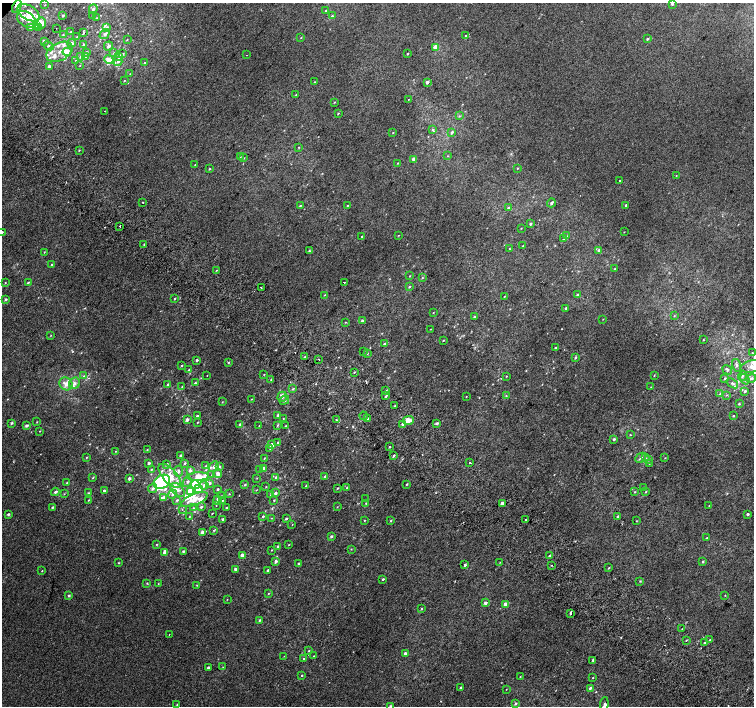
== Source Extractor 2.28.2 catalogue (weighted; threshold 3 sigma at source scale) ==
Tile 6 of 4 x 4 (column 2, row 2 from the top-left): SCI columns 1537-3039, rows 3080-4486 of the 6074 x 6091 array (HDU 1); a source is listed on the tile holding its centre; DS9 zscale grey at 2 x 2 block average (1 PNG px = mean of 2 x 2 image px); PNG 756 x 708 px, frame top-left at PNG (2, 3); each listed source drawn as its Kron ellipse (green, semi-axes under 4 px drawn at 4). Shown black and unused: <1% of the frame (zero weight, under 2 of 3 exposures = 2% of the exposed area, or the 3 px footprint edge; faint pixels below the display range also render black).
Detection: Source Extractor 2.28.2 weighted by HDU 2 'WHT'; one run over the whole footprint, this tile lists its part. Background 0.0071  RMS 0.0071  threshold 0.032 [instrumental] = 3 sigma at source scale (4.5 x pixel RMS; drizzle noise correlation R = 1.50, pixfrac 1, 0.0396/0.0396 arcsec/px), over >= 5 px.
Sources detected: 396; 1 too faint to see at this stretch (2 x 2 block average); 2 inside a brighter object's white glare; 6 cosmic-ray / hot-pixel residue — neither listed nor drawn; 1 coinciding with a brighter row at this scale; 38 inside a brighter listed object's ellipse — not listed separately; the other 348 listed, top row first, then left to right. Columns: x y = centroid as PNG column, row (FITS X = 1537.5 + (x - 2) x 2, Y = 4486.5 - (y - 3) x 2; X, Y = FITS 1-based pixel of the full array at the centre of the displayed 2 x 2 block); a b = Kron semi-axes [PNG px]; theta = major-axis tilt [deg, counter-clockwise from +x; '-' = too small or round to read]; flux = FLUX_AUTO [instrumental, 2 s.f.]
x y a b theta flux
672 4 2 2 - 3.1
45 5 3 2 - 0.58
17 6 7 3 64 11
93 9 4 3 - 3.6
326 10 2 2 - 1.2
29 13 12 7 -31 21
63 15 2 2 - 2.1
92 15 2 2 - 0.84
332 16 4 3 - 1.7
96 18 2 2 - 0.73
26 19 10 7 -36 10
42 23 5 4 - 7.3
36 25 4 2 - 1.4
38 27 3 2 - 1.4
107 27 4 3 - 2.1
31 28 3 3 - 3.9
56 28 2 2 - 0.47
71 32 2 2 - 1.2
84 33 3 2 - 1.2
104 34 5 3 - 4
63 35 3 2 - 1
466 36 3 2 - 3.9
77 37 3 2 - 1.2
301 38 3 2 - 0.91
127 39 3 2 - 0.75
647 39 2 2 - 2.4
44 41 2 2 - 5.9
72 43 4 4 - 3.1
84 45 3 2 - 4.5
48 46 6 4 -25 3.5
108 46 5 3 - 4
436 47 3 3 - 24
59 52 14 8 27 19
67 52 4 4 - 21
86 52 4 3 - 1.9
114 53 3 2 - 1
123 54 3 3 - 1.6
408 54 2 2 - 1.8
246 55 2 2 - 1.6
119 56 3 3 - 9.4
81 57 4 3 - 2.5
85 57 3 3 - 1.7
76 60 3 2 - 1
109 60 5 4 - 15
118 61 5 4 - 4.1
144 63 3 2 - 1.9
80 65 2 2 - 0.78
49 66 2 2 - 6.7
130 74 3 2 - 1.1
124 81 3 2 - 0.84
315 82 2 2 - 0.6
427 82 2 2 - 5.8
296 95 3 2 - 1.2
408 99 2 2 - 0.56
334 102 3 2 - 1.2
105 111 2 2 - 0.59
338 113 3 2 - 1.2
459 116 3 2 - 1.1
433 130 2 2 - 4.3
393 132 2 2 - 0.74
452 132 3 2 - 3.3
299 147 2 2 - 0.96
79 150 2 2 - 1.1
448 156 2 2 - 0.85
240 157 3 2 - 0.76
244 158 2 2 - 0.67
414 159 2 2 - 11
398 163 3 2 - 0.87
195 164 3 2 - 0.98
518 168 2 2 - 0.89
209 169 3 2 - 1.3
676 176 3 2 - 0.76
619 180 2 2 - 5.5
143 202 2 2 - 3.3
551 203 4 3 - 2.7
347 205 2 2 - 1.1
626 205 2 2 - 2.7
300 206 3 2 - 1.4
508 208 3 3 - 1.9
530 224 2 2 - 2.6
120 226 2 2 - 4.4
521 228 3 2 - 0.66
2 232 3 2 - 1.7
624 232 2 2 - 0.57
398 235 2 2 - 0.64
362 236 2 2 - 1.4
567 236 3 2 - 0.89
563 239 2 2 - 0.89
144 244 3 2 - 1.4
523 246 2 2 - 1.1
509 249 2 2 - 0.8
598 250 3 3 - 2.4
309 251 3 2 - 1.5
44 252 3 2 - 1
52 264 3 2 - 1.1
615 269 2 2 - 0.81
216 270 3 2 - 0.73
409 276 3 2 - 0.75
422 278 2 2 - 0.99
28 282 3 2 - 1.7
344 282 2 2 - 2.3
5 283 2 2 - 0.87
261 287 2 2 - 2.3
409 287 3 2 - 1.2
324 295 3 2 - 0.77
577 295 3 2 - 2.5
504 296 2 2 - 0.72
175 298 3 2 - 1.3
5 299 3 2 - 3
566 308 3 3 - 2.5
433 313 2 2 - 0.61
674 316 3 2 - 1
474 317 3 2 - 1.5
603 319 2 2 - 0.6
362 321 2 2 - 5.7
345 322 2 2 - 0.79
430 329 2 2 - 0.54
51 335 3 2 - 0.68
703 340 2 2 - 0.75
443 341 3 2 - 0.9
385 344 3 2 - 4.9
555 348 2 2 - 2.4
364 351 3 2 - 0.65
367 353 3 2 - 1.2
752 353 3 2 - 0.72
305 357 3 2 - 1.1
575 358 3 3 - 1.8
197 360 2 2 - 2.8
319 360 2 2 - 0.86
228 362 3 2 - 1.1
182 365 3 2 - 1.2
737 365 6 3 -74 3.1
752 366 12 6 12 12
189 370 3 2 - 1.4
727 370 5 3 - 2.9
354 372 3 2 - 1.1
264 374 3 2 - 0.7
207 375 2 2 - 0.5
654 375 3 2 - 0.92
84 376 4 3 - 2.1
506 376 2 2 - 0.8
742 376 5 4 - 3.7
725 378 4 3 - 2.4
751 378 5 3 - 2.5
745 379 5 3 - 2.3
271 380 2 2 - 0.95
75 383 6 5 - 5.3
195 383 3 2 - 1.5
732 383 6 3 -35 3.2
66 384 7 6 - 11
168 385 4 3 - 2.4
182 387 3 2 - 1.1
651 387 3 2 - 1.3
293 389 4 3 - 1.6
386 391 3 2 - 1.9
745 391 3 2 - 2.9
720 394 3 3 - 1.8
386 395 3 2 - 12
727 395 3 2 - 1.3
466 396 2 2 - 0.56
506 396 3 2 - 0.95
282 397 5 4 - 4
251 399 3 2 - 0.72
284 400 5 3 - 4.8
222 402 2 2 - 0.94
739 404 2 2 - 1.7
395 406 3 2 - 1.3
197 416 2 2 - 2.1
278 416 4 3 - 3.1
364 416 4 2 - 1.1
733 416 3 2 - 1.4
283 419 2 2 - 0.74
367 419 3 2 - 2.1
187 420 3 2 - 6.5
336 420 2 2 - 1.1
408 420 5 4 - 14
37 422 2 2 - 0.76
197 422 3 2 - 0.95
12 423 3 3 - 2.1
437 423 2 2 - 4.6
240 424 3 2 - 2.1
403 424 2 2 - 6.8
277 425 3 3 - 1.5
26 426 3 2 - 4.6
259 426 2 2 - 0.74
285 426 3 2 - 1.1
40 431 2 2 - 0.7
630 435 2 2 - 1
614 439 3 2 - 2.6
278 443 3 3 - 2.3
272 445 4 2 - 9
389 447 2 2 - 1.5
270 448 3 3 - 1.5
147 450 3 2 - 1.1
116 451 2 2 - 0.78
394 455 3 2 - 1.9
180 456 2 2 - 3.8
86 457 3 2 - 1.1
264 458 3 2 - 1
641 458 6 3 45 3
646 458 3 2 - 1
665 458 2 2 - 0.76
648 460 3 3 - 1.4
470 462 2 2 - 17
149 463 2 2 - 4.2
185 463 3 3 - 2.3
649 463 2 2 - 0.68
167 464 3 3 - 1.9
205 466 3 2 - 1
214 467 6 4 46 5
219 467 3 3 - 3.9
264 468 3 2 - 7.8
151 469 4 3 - 1.9
260 470 4 3 - 4
178 471 6 4 -87 4.3
190 471 3 3 - 4.6
218 473 4 3 - 8.9
212 475 3 2 - 1.3
170 476 15 7 -47 26
198 477 11 4 3 35
276 477 3 3 - 2
325 477 2 2 - 3.5
93 478 3 2 - 1.3
129 478 2 2 - 5
257 478 3 2 - 0.74
162 482 9 6 32 220
187 482 5 4 - 4.1
67 483 3 2 - 0.96
209 483 4 3 - 4
195 484 5 4 - 39
407 484 2 2 - 1.3
204 485 4 3 - 5.9
245 485 3 2 - 1.8
306 486 3 2 - 1.1
266 487 2 2 - 0.82
643 487 2 2 - 0.8
199 488 4 3 - 46
337 488 2 2 - 1.3
347 488 3 2 - 1.6
153 489 5 4 - 3.9
217 489 2 2 - 2.8
178 490 8 5 -46 8.2
256 490 3 2 - 0.74
104 491 2 2 - 4.4
646 491 3 2 - 1.2
55 492 4 3 - 3.6
190 492 4 3 - 29
635 492 3 2 - 1
88 493 3 2 - 1.5
276 493 3 3 - 4.1
64 494 3 2 - 0.99
173 494 5 4 - 4.4
229 494 3 2 - 0.99
271 495 3 2 - 2.9
221 496 3 2 - 0.97
164 498 3 3 - 10
366 499 2 2 - 1.3
89 500 3 2 - 0.88
177 500 4 3 - 1.9
194 500 14 5 23 22
217 500 5 3 - 4
274 500 3 2 - 1.1
222 501 3 2 - 1.3
366 503 2 2 - 0.95
502 503 2 2 - 7.2
216 505 2 2 - 0.69
709 506 3 2 - 0.75
52 507 3 2 - 1.9
201 507 3 3 - 2.1
337 507 2 2 - 0.65
193 508 3 3 - 1.3
226 508 2 2 - 1.6
182 509 3 2 - 0.87
8 514 3 2 - 2.5
212 514 2 2 - 0.9
747 514 2 2 - 3.6
263 516 3 2 - 1.9
618 516 3 2 - 1.8
189 517 3 2 - 0.92
271 518 3 2 - 0.85
223 519 2 2 - 2.5
286 519 2 2 - 2.3
364 520 3 2 - 1.1
526 520 2 2 - 2.1
391 521 3 2 - 1.3
636 521 2 2 - 0.75
292 525 2 2 - 0.57
214 530 4 2 - 1.4
202 532 2 2 - 9.3
331 536 2 2 - 3.2
707 538 3 2 - 0.89
157 544 3 2 - 0.98
289 545 2 2 - 0.72
278 546 3 2 - 2.4
351 549 3 2 - 1
272 550 2 2 - 0.86
183 551 3 2 - 2.4
165 552 2 2 - 24
242 555 2 2 - 11
550 556 3 2 - 2.3
276 561 2 2 - 5.5
500 562 3 2 - 0.79
703 562 3 2 - 1.6
118 563 3 2 - 1.1
299 563 3 2 - 1.6
465 565 3 3 - 3.1
551 565 2 2 - 0.66
609 568 2 2 - 1.2
235 569 2 2 - 5.3
268 570 2 2 - 3.7
42 571 2 2 - 0.86
383 579 3 2 - 2
640 581 3 3 - 1.4
147 583 3 2 - 1.1
158 584 3 2 - 0.73
197 585 3 2 - 0.78
268 593 3 2 - 0.95
69 595 3 3 - 2.5
725 595 2 2 - 0.71
227 599 2 2 - 0.63
485 603 2 2 - 6.3
505 604 2 2 - 13
421 609 3 2 - 1.6
570 613 2 2 - 15
260 620 3 2 - 1.8
682 629 3 2 - 0.9
169 635 2 2 - 1.4
686 640 3 2 - 0.73
710 640 3 2 - 1.7
705 643 2 2 - 3.7
309 651 3 2 - 1.1
405 653 2 2 - 4
284 656 2 2 - 0.47
314 656 3 2 - 0.89
304 659 3 2 - 2
593 660 2 2 - 2.8
223 667 3 2 - 0.73
208 668 2 2 - 5
302 675 2 2 - 1.1
520 677 3 2 - 0.89
592 678 3 2 - 0.73
461 687 2 2 - 2.6
590 688 3 2 - 2.6
506 689 2 2 - 0.55
516 703 3 3 - 2.1
177 704 3 2 - 0.91
604 704 6 3 84 3
390 706 2 2 - 3.3
Overlapping masked pixels (flux is a lower limit): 1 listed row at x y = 17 6
Isophote crosses this tile's border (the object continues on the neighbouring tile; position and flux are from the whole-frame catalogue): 6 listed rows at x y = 672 4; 17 6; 2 232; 752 366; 604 704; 390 706
Diffuse or blended objects may show on this block-average render without a row.